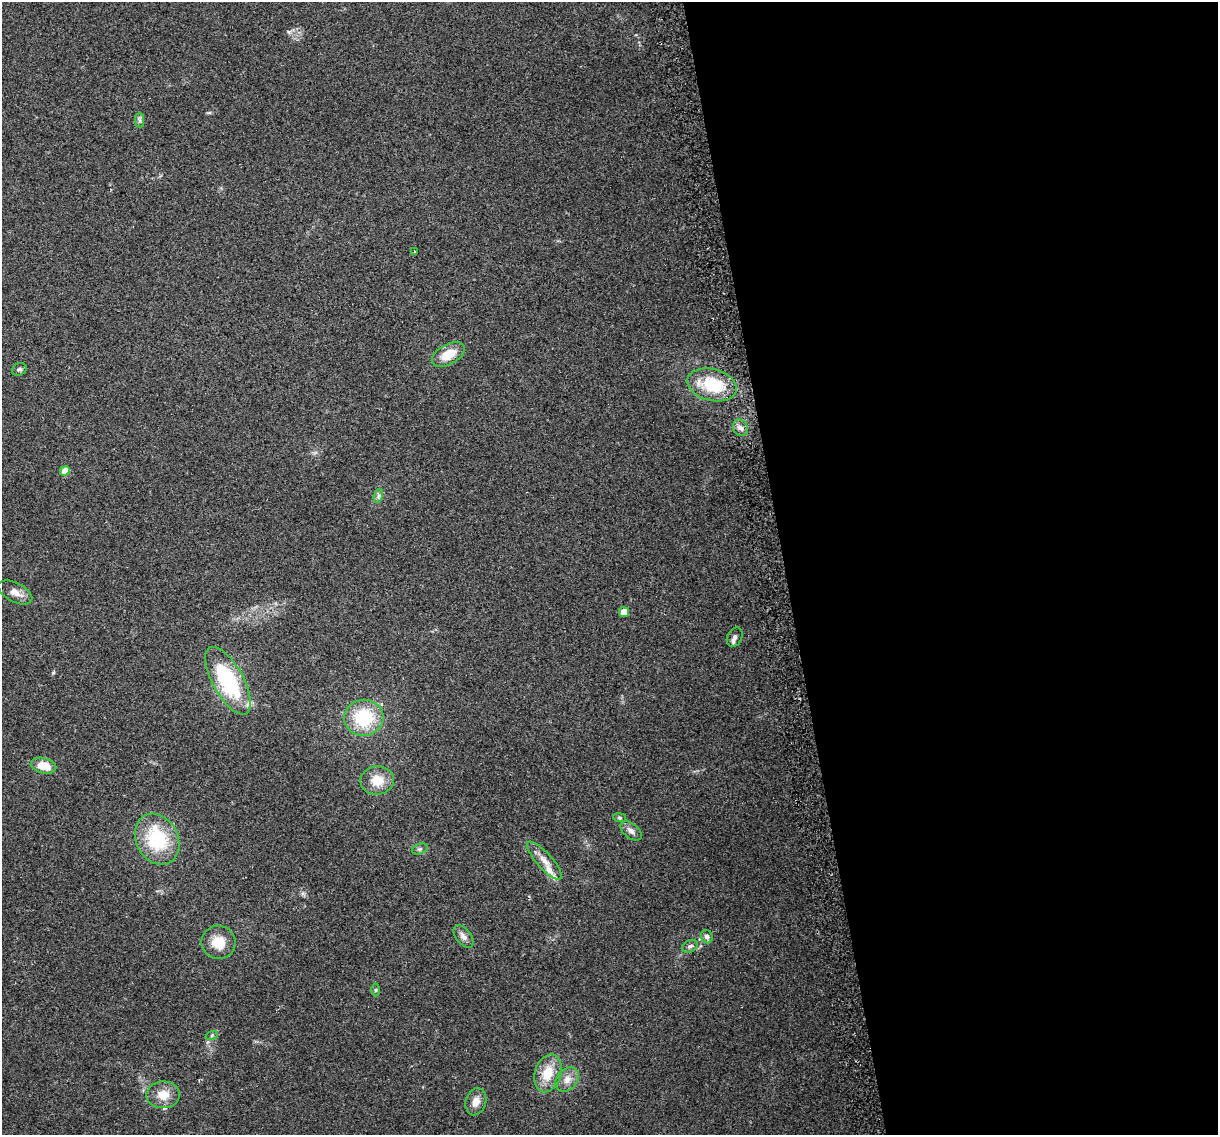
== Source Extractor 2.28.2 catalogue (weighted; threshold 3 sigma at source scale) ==
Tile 8 of 4 x 4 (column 4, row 2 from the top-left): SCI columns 3678-4893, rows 2343-3475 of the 4924 x 4639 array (HDU 1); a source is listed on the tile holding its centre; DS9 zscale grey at full resolution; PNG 1220 x 1137 px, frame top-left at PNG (2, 2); each listed source drawn as its Kron ellipse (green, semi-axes under 4 px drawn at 4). Shown black and unused: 36% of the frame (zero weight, under 2 of 3 exposures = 2% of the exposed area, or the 3 px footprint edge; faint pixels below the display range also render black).
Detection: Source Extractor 2.28.2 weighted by HDU 2 'WHT'; one run over the whole footprint, this tile lists its part. Background 0.103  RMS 0.01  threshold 0.0454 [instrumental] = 3 sigma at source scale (4.5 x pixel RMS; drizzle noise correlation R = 1.50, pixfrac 1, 0.0396/0.0396 arcsec/px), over >= 5 px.
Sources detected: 32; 2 inside a brighter listed object's ellipse — not listed separately; the other 30 listed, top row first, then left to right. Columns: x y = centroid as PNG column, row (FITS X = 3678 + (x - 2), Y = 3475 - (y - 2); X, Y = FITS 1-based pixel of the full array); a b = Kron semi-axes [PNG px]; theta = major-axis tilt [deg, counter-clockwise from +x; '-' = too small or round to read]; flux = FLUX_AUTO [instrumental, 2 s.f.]
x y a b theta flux
140 120 7 4 -89 2.1
414 251 3 3 - 1
448 355 18 10 29 19
19 369 7 6 - 2.3
712 385 25 16 -14 46
740 428 9 7 -56 4.4
65 471 5 4 - 13
378 496 7 4 71 2.2
15 592 18 9 -28 8.3
624 612 5 5 - 13
735 637 10 7 63 3.8
228 681 38 15 -61 88
364 718 19 18 - 53
43 766 13 7 -13 17
377 780 16 14 5 17
620 818 6 4 -7 1.3
631 831 12 7 -38 4.9
157 839 26 21 -63 61
420 849 8 5 24 2.2
544 861 24 7 -48 9.6
463 936 13 7 -52 5.2
707 937 7 5 -68 4
218 942 17 16 - 19
690 946 8 6 28 2.9
376 990 6 4 89 1.4
212 1035 6 4 20 1.4
548 1073 19 13 74 22
567 1079 13 10 50 8.5
163 1095 17 13 2 14
476 1102 14 10 74 9